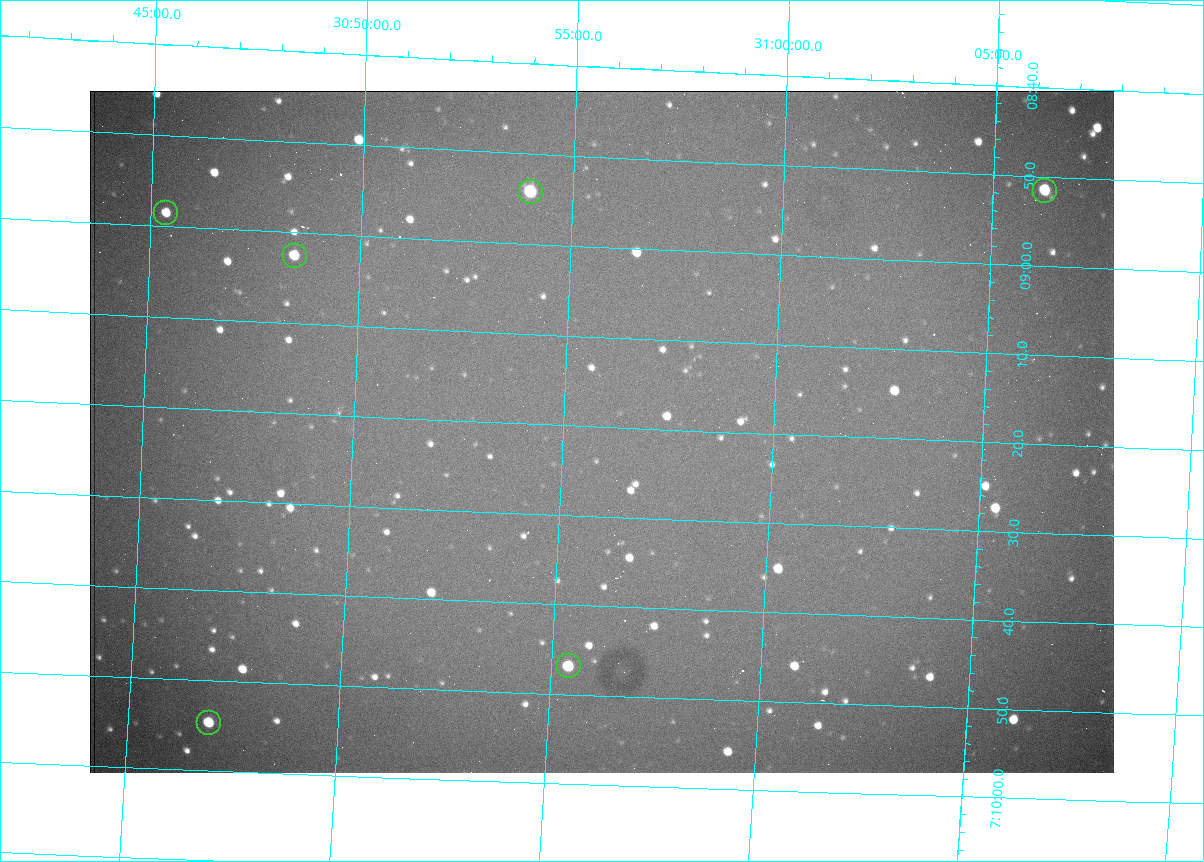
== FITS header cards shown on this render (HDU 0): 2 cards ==
NAXIS1  =                 1024 /fastest changing axis
NAXIS2  =                  682 /next to fastest changing axis

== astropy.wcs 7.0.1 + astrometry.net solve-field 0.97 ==
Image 1024 x 682 px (HDU 0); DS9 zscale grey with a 90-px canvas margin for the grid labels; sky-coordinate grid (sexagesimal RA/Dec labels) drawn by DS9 from the SOLVED WCS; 6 Tycho-2 reference stars matched to detected sources circled (green)
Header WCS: RA---TAN/DEC--TAN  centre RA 07:09:21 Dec +30:56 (107.34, +30.93 deg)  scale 1.44 arcsec/px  FOV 24.5' x 16.3'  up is -93 deg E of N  parity flipped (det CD > 0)
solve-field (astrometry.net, Tycho-2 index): VERIFIED the header's WCS against the Tycho-2 star catalogue (6 matches, 0 conflicts) and refined it, rather than solving blind
Solved WCS: RA---TAN-SIP/DEC--TAN-SIP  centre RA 07:09:21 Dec +30:56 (107.34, +30.93 deg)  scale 1.43 arcsec/px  FOV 24.4' x 16.3'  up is -93 deg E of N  parity flipped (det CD > 0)
The solver's refit moves the header's centre by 3.3 arcsec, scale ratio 0.9958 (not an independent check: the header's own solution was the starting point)
Tycho-2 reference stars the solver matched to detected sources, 6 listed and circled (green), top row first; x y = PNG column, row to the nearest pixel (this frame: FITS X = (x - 90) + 1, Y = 682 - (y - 91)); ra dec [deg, ICRS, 3 dp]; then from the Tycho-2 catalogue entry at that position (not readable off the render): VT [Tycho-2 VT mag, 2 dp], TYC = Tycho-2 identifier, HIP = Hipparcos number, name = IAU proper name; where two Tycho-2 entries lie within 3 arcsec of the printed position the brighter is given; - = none
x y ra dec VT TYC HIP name
1045 191 107.215 +31.104 11.64 2438-821-1 - -
531 192 107.226 +30.900 10.76 2438-883-1 - -
166 213 107.244 +30.756 12.13 2438-718-1 - -
295 256 107.261 +30.807 12.26 2438-856-1 - -
569 666 107.445 +30.924 11.38 2438-1056-1 - -
209 723 107.478 +30.782 11.68 2438-545-1 - -